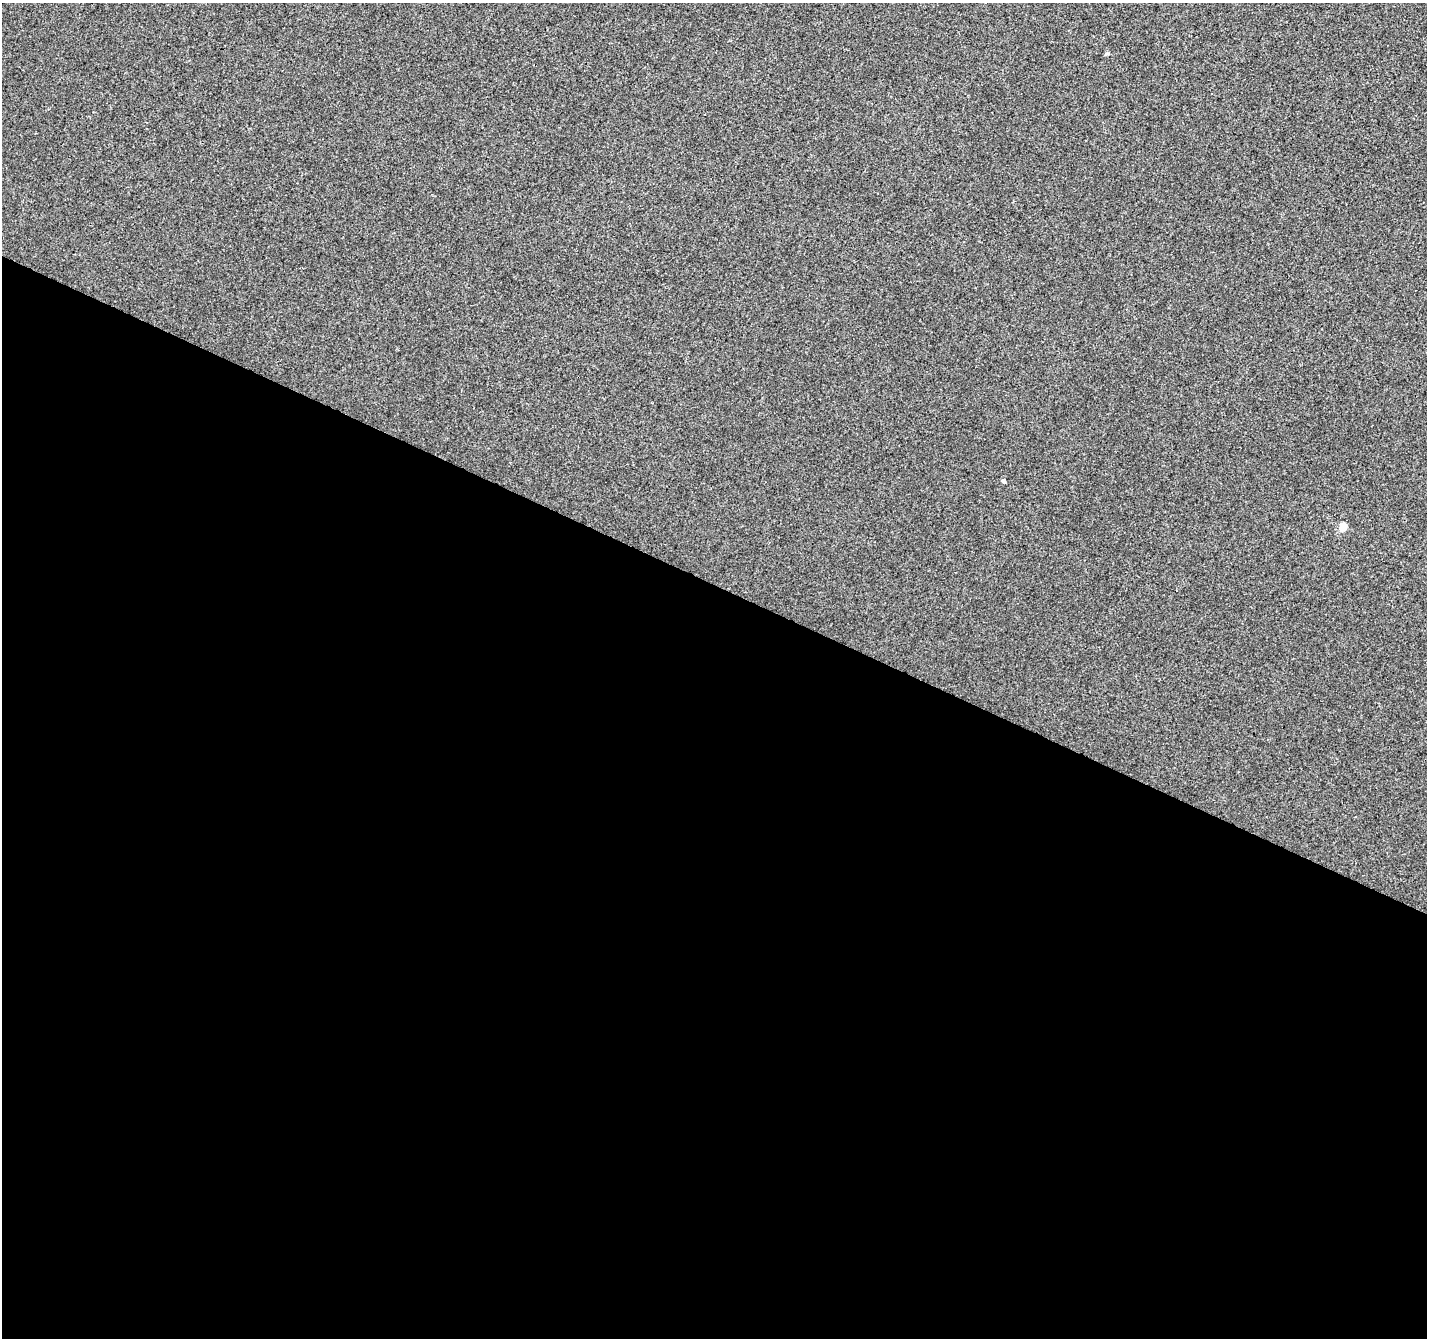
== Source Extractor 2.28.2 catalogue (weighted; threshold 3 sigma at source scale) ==
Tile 14 of 4 x 4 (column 2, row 4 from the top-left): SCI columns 1426-2850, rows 204-1539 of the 5709 x 5816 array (HDU 1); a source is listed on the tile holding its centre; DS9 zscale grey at full resolution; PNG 1429 x 1340 px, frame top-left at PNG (2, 3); no overlay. Shown black and unused: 56% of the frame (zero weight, under 3 of 4 exposures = <1% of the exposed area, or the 3 px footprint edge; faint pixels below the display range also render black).
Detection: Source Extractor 2.28.2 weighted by HDU 2 'WHT'; one run over the whole footprint, this tile lists its part. Background 7.35e-04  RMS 0.0034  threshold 0.0153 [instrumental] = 3 sigma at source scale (4.5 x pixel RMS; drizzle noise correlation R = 1.50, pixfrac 1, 0.0396/0.0396 arcsec/px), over >= 5 px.
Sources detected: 3; all 3 listed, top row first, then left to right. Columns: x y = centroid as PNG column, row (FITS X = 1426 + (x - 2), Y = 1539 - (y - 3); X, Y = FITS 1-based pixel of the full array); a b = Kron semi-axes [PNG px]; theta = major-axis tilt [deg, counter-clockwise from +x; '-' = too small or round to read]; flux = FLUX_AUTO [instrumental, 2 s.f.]
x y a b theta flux
1107 53 6 4 0 0.43
1004 481 5 4 - 0.71
1343 527 5 5 - 8.1